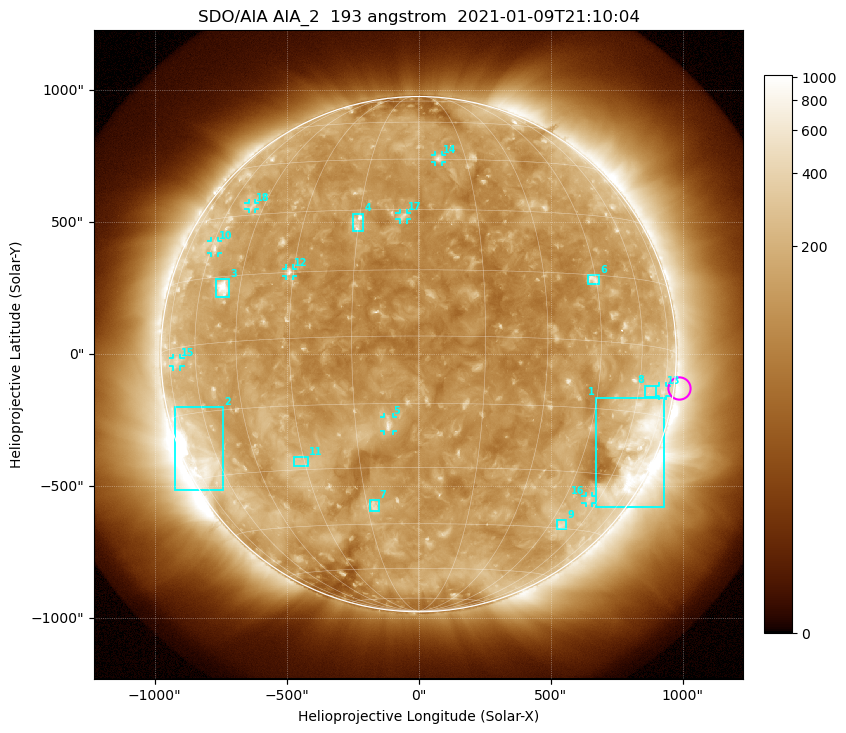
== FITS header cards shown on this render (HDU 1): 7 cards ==
TELESCOP= 'SDO/AIA'
INSTRUME= 'AIA_2'
WAVELNTH=                  193
WAVEUNIT= 'angstrom'
DATE-OBS= '2021-01-09T21:10:04.84'
CTYPE1  = 'HPLN-TAN'
CTYPE2  = 'HPLT-TAN'

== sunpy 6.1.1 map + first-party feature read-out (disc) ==
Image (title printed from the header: SDO/AIA AIA_2  193 angstrom  2021-01-09T21:10:04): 1024 x 1024 px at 2.4 arcsec/px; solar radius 976 arcsec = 407 px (full disc in frame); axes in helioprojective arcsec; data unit not stated in the header (colour bar unlabelled)
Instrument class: DISC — disc imager (sunpy class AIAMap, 193 A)
Bright regions (active regions / flare kernels): reference = the median radial profile (limb darkening/brightening removed); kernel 9 px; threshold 5 sigma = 186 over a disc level ~127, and >= 1.15x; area >= 12 px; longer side >= 10 px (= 24 arcsec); searched inside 0.97 R_sun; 18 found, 18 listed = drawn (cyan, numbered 1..; 9 of them under ~33 arcsec drawn as corner ticks so the feature stays visible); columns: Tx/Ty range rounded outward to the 5 arcsec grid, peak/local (2 s.f.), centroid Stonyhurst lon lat
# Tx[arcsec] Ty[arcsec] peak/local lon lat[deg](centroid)
1 670..930 -580..-165 4.7 +66 -23
2 -925..-740 -515..-200 9.6 -68 -24
3 -770..-715 215..285 7.5 -51 +12
4 -250..-205 465..535 4.9 -15 +27
5 -130..-95 -290..-235 5.1 -7 -20
6 640..685 265..300 4.3 +44 +14
7 -185..-150 -595..-555 3.9 -13 -40
8 860..900 -165..-120 2.3 +66 -10
9 525..560 -665..-625 3 +50 -44
10 -785..-760 385..430 3 -59 +22
11 -470..-420 -425..-390 2.7 -31 -28
12 -505..-475 295..325 4.4 -31 +15
13 910..940 -160..-120 2.3 +73 -9
14 60..90 730..755 3.8 +6 +45
15 -930..-900 -45..-15 2.3 -70 -3
16 630..655 -565..-535 2.5 +55 -37
17 -75..-45 510..535 3.3 -4 +28
18 -645..-620 550..570 2.4 -50 +32
Off-limb structures (1.02-1.3 R_sun): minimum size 162 px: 2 found; the strongest spans PA ~210..325 deg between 1.02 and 1.3 R_sun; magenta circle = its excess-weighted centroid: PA ~265 deg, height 1.02 R_sun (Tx ~990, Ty ~-130 arcsec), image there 1.8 x the reference